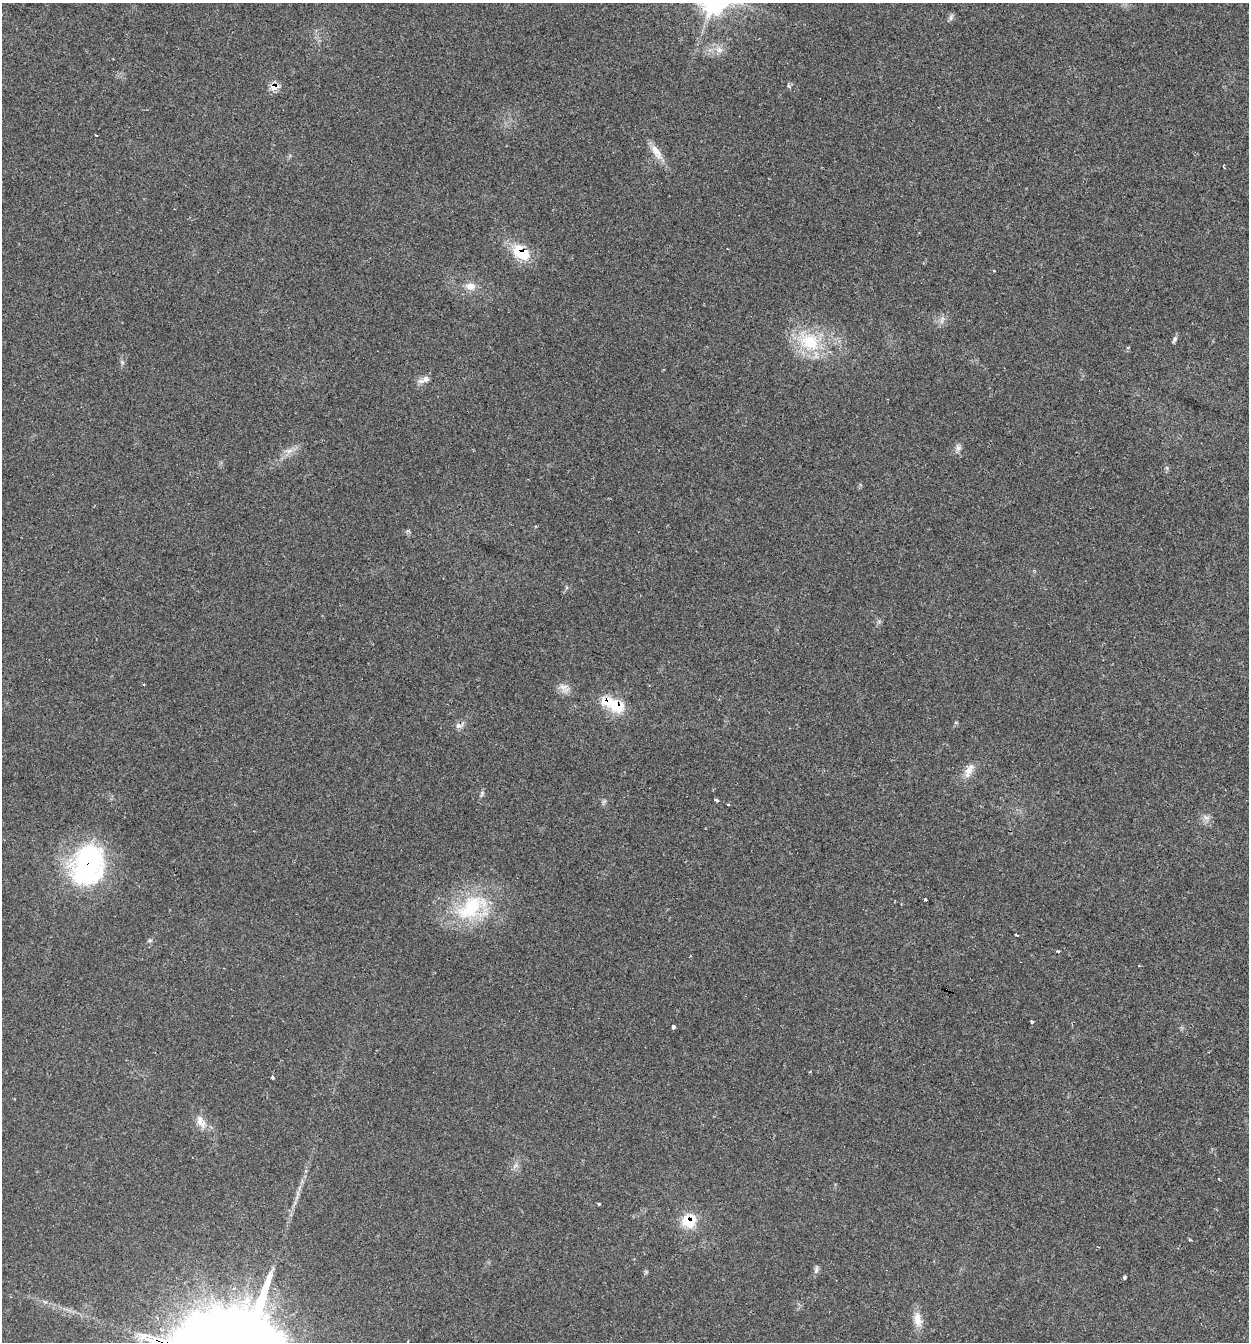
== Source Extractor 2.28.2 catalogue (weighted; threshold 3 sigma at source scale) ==
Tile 6 of 4 x 4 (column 2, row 2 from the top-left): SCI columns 1377-2623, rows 2683-4022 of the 5375 x 5361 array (HDU 1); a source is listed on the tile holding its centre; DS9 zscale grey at full resolution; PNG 1251 x 1344 px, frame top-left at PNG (2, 3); no overlay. Shown black and unused: <1% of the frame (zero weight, under 2 of 3 exposures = <1% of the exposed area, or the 3 px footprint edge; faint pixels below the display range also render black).
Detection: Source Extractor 2.28.2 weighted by HDU 2 'WHT'; one run over the whole footprint, this tile lists its part. Background 0.0712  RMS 0.0074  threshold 0.0332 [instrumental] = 3 sigma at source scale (4.5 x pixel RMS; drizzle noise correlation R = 1.50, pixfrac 1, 0.05/0.05 arcsec/px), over >= 5 px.
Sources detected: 47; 2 cosmic-ray / hot-pixel residue — not listed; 1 inside a brighter listed object's ellipse — not listed separately; the other 44 listed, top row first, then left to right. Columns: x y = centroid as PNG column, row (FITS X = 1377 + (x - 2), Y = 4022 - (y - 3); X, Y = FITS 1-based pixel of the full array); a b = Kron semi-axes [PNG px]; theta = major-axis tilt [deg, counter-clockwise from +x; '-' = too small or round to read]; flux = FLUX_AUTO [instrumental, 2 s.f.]
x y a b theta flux
951 17 9 5 69 2
719 50 8 8 - 3.8
788 85 7 3 -71 1.1
274 87 10 7 -4 7.9
657 152 25 10 -58 8.7
1224 166 5 2 - 0.71
728 249 3 2 - 0.5
521 253 21 13 -36 25
470 286 14 10 -8 6.5
942 320 13 5 71 2.8
1174 339 9 5 57 1.8
809 341 35 25 -35 40
122 362 6 5 - 1.4
425 379 18 7 24 4.6
958 448 9 7 16 2.6
289 451 11 6 21 4.1
408 531 6 4 -17 0.99
563 687 14 9 -13 5
617 706 22 17 -33 20
956 722 6 3 19 0.81
459 726 11 7 12 3.3
968 772 20 9 67 7.2
482 793 8 4 60 1.5
716 800 4 3 - 3.4
604 801 7 4 19 1.3
728 805 3 3 - 1.5
1206 818 10 7 -25 3.3
87 865 48 35 70 120
925 899 3 3 - 1.3
471 907 52 28 37 56
1016 935 4 3 - 5.7
1058 951 3 3 - 1.9
1032 1021 3 3 - 3.5
673 1027 4 3 - 2.9
272 1078 4 3 - 4.8
201 1122 19 10 -62 7.6
516 1165 7 4 71 1.9
598 1203 3 3 - 2.7
689 1221 16 15 - 19
1189 1240 4 3 - 0.75
816 1270 10 5 75 2.2
1125 1277 3 3 - 2
918 1319 23 10 -82 8.3
408 1341 3 2 - 0.9
Overlapping masked pixels (flux is a lower limit): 5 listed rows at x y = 274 87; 521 253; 617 706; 87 865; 689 1221
Isophote crosses this tile's border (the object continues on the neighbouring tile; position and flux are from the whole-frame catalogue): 1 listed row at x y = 408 1341